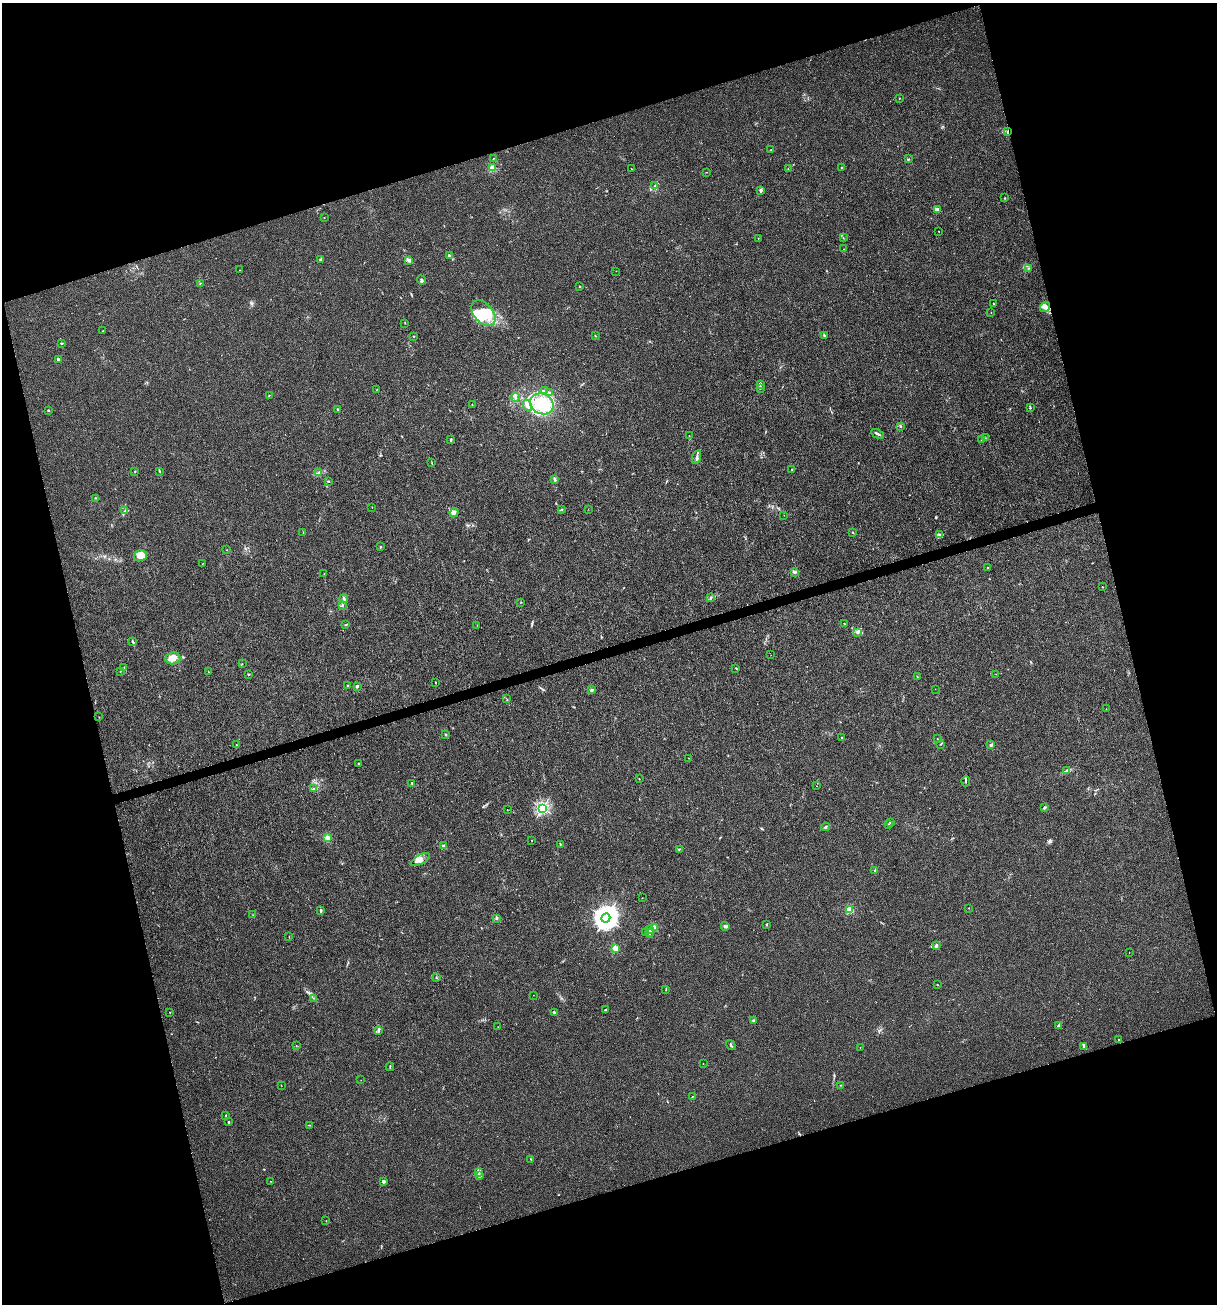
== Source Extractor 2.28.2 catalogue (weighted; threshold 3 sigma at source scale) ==
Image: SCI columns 102-4961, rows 1-5205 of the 5012 x 5207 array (HDU 1 of 3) = the unmasked area's bounding box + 8 px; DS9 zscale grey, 4 x 4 block average (1 PNG px = mean of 4 x 4 image px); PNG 1219 x 1306 px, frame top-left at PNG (2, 3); each listed source drawn as its Kron ellipse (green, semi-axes under 4 px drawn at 4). Shown black and unused: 34% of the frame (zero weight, under 3 of 4 exposures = <1% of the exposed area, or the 3 px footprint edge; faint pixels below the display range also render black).
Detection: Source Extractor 2.28.2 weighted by HDU 2 'WHT'. Background 0.00318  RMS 0.0027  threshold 0.0121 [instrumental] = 3 sigma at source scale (4.5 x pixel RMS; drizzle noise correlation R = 1.50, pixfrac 1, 0.0396/0.0396 arcsec/px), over >= 5 px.
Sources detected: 212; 2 inside a brighter object's white glare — neither listed nor drawn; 3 coinciding with a brighter row at this scale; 20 inside a brighter listed object's ellipse — not listed separately; the other 187 listed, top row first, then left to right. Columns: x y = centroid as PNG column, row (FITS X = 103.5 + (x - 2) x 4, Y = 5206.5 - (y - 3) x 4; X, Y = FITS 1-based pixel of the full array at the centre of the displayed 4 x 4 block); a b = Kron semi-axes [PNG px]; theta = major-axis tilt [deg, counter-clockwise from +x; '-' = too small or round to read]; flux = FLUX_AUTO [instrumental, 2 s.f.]
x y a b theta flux
899 98 2 2 - 0.67
1008 132 3 2 - 0.96
771 150 3 2 - 0.5
493 158 2 2 - 0.48
909 159 2 2 - 1.1
841 167 2 2 - 0.67
492 168 2 2 - 70
631 169 2 2 - 0.53
788 169 2 2 - 0.45
707 172 2 2 - 0.52
655 186 2 2 - 1.1
761 191 3 2 - 3.3
1005 198 2 2 - 0.99
938 209 3 2 - 6.4
324 218 2 2 - 0.48
938 231 2 2 - 0.68
758 238 2 2 - 0.96
843 238 2 2 - 0.3
844 249 2 2 - 0.26
449 255 3 2 - 2.2
320 260 2 2 - 1.7
409 260 4 4 - 3.6
1028 268 2 2 - 0.92
239 270 2 2 - 0.33
616 271 2 2 - 0.25
421 280 5 2 - 2.5
200 283 2 2 - 0.49
579 286 2 2 - 1.7
993 304 2 2 - 0.82
1045 307 5 4 - 6.7
991 312 2 2 - 0.52
483 313 15 9 -49 39
405 323 2 2 - 0.53
103 331 2 2 - 2.4
414 336 2 2 - 1
595 336 3 2 - 0.76
824 336 2 2 - 1.1
61 343 2 2 - 1.4
58 359 2 2 - 7.9
760 384 3 2 - 2.2
760 388 2 2 - 0.83
377 389 2 2 - 0.46
545 391 3 2 - 1.3
550 393 4 2 - 1.9
269 395 2 2 - 0.78
515 397 4 2 - 1.9
472 404 2 2 - 0.47
542 404 12 10 -24 49
527 405 6 3 -59 6.4
1030 408 3 2 - 1.3
338 409 2 2 - 4
48 410 2 2 - 0.85
901 426 2 2 - 1.4
877 434 7 2 -25 3.2
689 436 2 2 - 0.83
985 438 2 2 - 0.41
451 440 3 2 - 1.8
981 440 2 2 - 0.71
696 457 7 2 71 3.6
432 463 2 2 - 0.48
792 469 2 2 - 0.75
135 471 2 2 - 0.81
159 471 3 2 - 1.1
318 473 3 2 - 1.8
555 480 3 2 - 1.7
328 481 2 2 - 1.5
95 498 2 2 - 0.94
372 507 2 2 - 0.51
562 509 2 2 - 0.69
588 509 2 2 - 0.31
124 511 4 2 - 1.5
454 513 5 3 - 4.8
784 515 2 2 - 0.3
303 532 4 2 - 0.79
852 532 2 2 - 2.1
939 535 4 3 - 2.8
380 547 2 2 - 2
227 550 2 2 - 0.32
140 556 6 5 - 7.8
202 564 2 2 - 0.45
988 567 2 2 - 0.82
794 572 3 2 - 2
324 574 2 2 - 0.34
1103 587 2 2 - 0.82
344 598 4 3 - 2.9
711 598 3 2 - 1.4
521 602 3 2 - 0.52
342 605 3 2 - 0.76
844 623 2 2 - 0.66
346 625 3 2 - 0.97
477 625 2 2 - 0.31
858 632 2 2 - 1.3
133 642 3 2 - 1.7
771 655 2 2 - 0.6
173 658 7 6 - 13
242 664 2 2 - 0.54
124 668 2 2 - 0.61
736 668 2 2 - 0.96
120 671 2 2 - 0.55
208 672 2 2 - 0.79
248 674 3 2 - 1.3
996 674 2 2 - 0.41
917 677 2 2 - 1
435 682 2 2 - 0.71
348 686 2 2 - 0.69
357 686 2 2 - 10
935 689 2 2 - 0.34
591 690 2 2 - 12
507 699 2 2 - 0.46
1106 709 2 2 - 0.43
99 717 2 2 - 0.39
445 734 2 2 - 1.4
841 737 2 2 - 1.2
937 739 2 2 - 0.54
941 744 2 2 - 0.7
236 745 2 2 - 0.5
991 745 2 2 - 16
689 758 2 2 - 0.43
358 764 2 2 - 1.2
1067 771 4 3 - 3.7
639 779 2 2 - 0.5
966 781 5 2 - 1.8
412 783 2 2 - 0.67
816 786 2 2 - 0.38
314 789 3 2 - 2.2
542 808 2 2 - 280
1045 808 3 2 - 1.5
507 810 2 2 - 0.43
890 822 2 2 - 0.86
888 824 2 2 - 0.62
826 827 4 2 - 1.9
327 837 3 3 - 4.7
532 840 2 2 - 0.45
443 845 2 2 - 1.6
560 845 2 2 - 0.97
679 849 2 2 - 0.99
420 860 11 4 28 8.9
874 870 2 2 - 0.94
642 898 2 2 - 0.49
969 908 2 2 - 0.55
850 910 2 2 - 75
321 911 3 2 - 2.8
253 915 2 2 - 0.56
497 918 3 2 - 1.4
606 918 5 4 - 1700
766 925 2 2 - 1.8
725 926 4 3 - 2.9
655 927 2 2 - 48
650 930 2 2 - 0.88
645 933 2 2 - 0.78
649 933 4 3 - 2.9
289 937 2 2 - 0.43
937 946 3 3 - 3
615 948 2 2 - 57
1129 952 2 2 - 0.28
436 977 2 2 - 0.72
937 985 2 2 - 0.58
666 989 3 2 - 0.9
533 995 2 2 - 0.27
313 998 2 2 - 0.58
605 1010 2 2 - 2
170 1012 2 2 - 1.5
555 1013 3 3 - 2.5
753 1020 3 2 - 1.8
1058 1026 4 2 - 1.7
498 1027 2 2 - 0.3
378 1030 3 2 - 1.7
1118 1039 2 2 - 0.92
731 1045 5 2 - 2
296 1046 2 2 - 0.39
1084 1046 3 2 - 4.2
860 1047 2 2 - 0.67
703 1064 2 2 - 0.35
390 1067 4 2 - 1.4
361 1080 2 2 - 0.34
281 1085 2 2 - 0.36
841 1085 2 2 - 0.45
693 1096 2 2 - 0.6
226 1115 2 2 - 1
228 1122 2 2 - 5
309 1125 2 2 - 0.51
531 1159 2 2 - 0.6
479 1172 2 2 - 1.2
480 1176 2 2 - 0.71
271 1181 2 2 - 0.43
383 1181 2 2 - 17
326 1221 2 2 - 0.63
Overlapping masked pixels (flux is a lower limit): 1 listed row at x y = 1008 132
Diffuse or blended objects may show on this block-average render without a row.